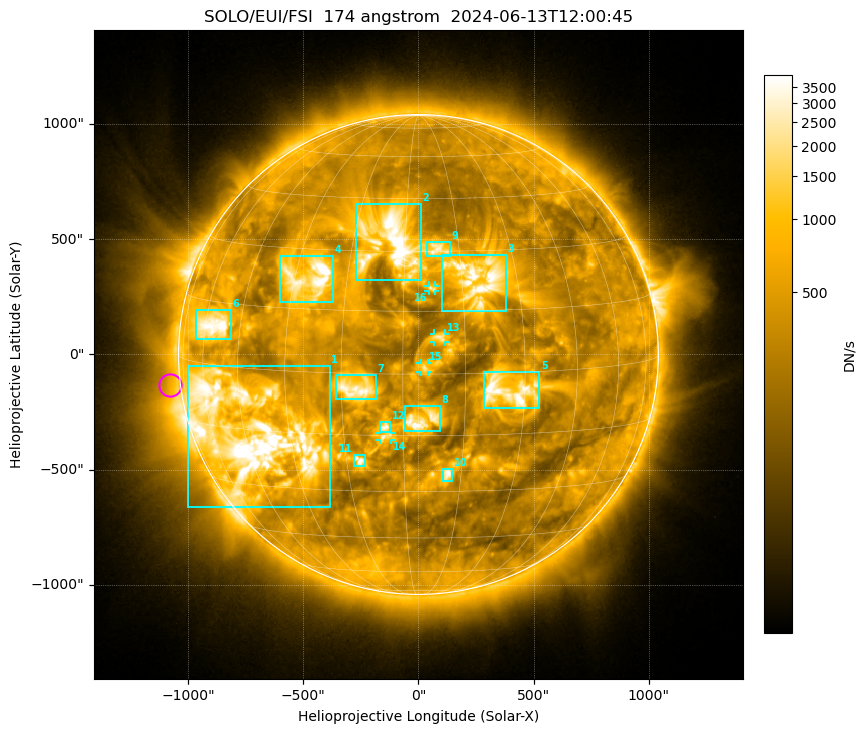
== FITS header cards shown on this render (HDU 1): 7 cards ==
TELESCOP= 'SOLO/EUI/FSI'       / telescope/Sensor name
WAVELNTH=                  174 / [Angstrom] characteristic wavelength observatio
WAVEUNIT= 'Angstrom'           / Wavelength unit
DATE-OBS= '2024-06-13T12:00:45.166' / [UTC] deprecated, same as DATE-BEG.
CTYPE1  = 'HPLN-TAN'           / helioprojective longitude (Solar X)
CTYPE2  = 'HPLT-TAN'           / helioprojective latitude (Solar Y)
BUNIT   = 'DN/s    '           / units of physical value, after BSCALE, BZERO

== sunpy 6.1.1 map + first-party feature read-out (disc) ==
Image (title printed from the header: SOLO/EUI/FSI  174 angstrom  2024-06-13T12:00:45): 634 x 634 px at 4.44 arcsec/px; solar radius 1041 arcsec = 235 px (full disc in frame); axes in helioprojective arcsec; data unit DN/s (BUNIT, on the colour bar)
Field: cropped to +-1.35 R_sun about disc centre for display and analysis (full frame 3806 x 3828 px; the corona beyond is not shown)
Orientation: file roll -16.99 deg (from PC/CROTA): ROTATED to solar-north-up (sunpy Map.rotate, bilinear) for analysis and display; everything below refers to the rotated frame
Observer: Stonyhurst longitude +168.7 deg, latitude +4.7 deg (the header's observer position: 169 deg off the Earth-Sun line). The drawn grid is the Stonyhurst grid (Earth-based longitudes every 15 deg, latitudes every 15 deg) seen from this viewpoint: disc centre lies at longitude +168.7 deg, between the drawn +165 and +180 deg meridians, so no drawn meridian runs through disc centre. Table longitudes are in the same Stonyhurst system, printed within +-180 deg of +168.7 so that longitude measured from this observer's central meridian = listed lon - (+168.7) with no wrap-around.
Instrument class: DISC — disc imager (sunpy class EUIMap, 174 A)
Bright regions (active regions / flare kernels): reference = the median radial profile (limb darkening/brightening removed); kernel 5 px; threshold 5 sigma = 973 DN/s over a disc level ~406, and >= 1.15x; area >= 9 px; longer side >= 6 px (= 27 arcsec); searched inside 0.97 R_sun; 16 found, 16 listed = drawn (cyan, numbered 1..; 4 of them under ~38 arcsec drawn as corner ticks so the feature stays visible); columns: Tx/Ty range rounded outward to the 10 arcsec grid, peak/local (2 s.f.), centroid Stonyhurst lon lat
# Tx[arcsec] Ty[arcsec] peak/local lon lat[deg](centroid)
1 -1000..-380 -660..-50 20 +122 -16
2 -270..10 320..660 15 +161 +33
3 100..380 190..430 8.7 +185 +23
4 -600..-370 230..430 13 +139 +23
5 280..530 -240..-70 7.8 +191 -4
6 -970..-810 70..200 14 +109 +9
7 -360..-180 -200..-80 7.8 +154 -4
8 -60..100 -330..-220 7.6 +170 -11
9 30..140 420..490 5.6 +174 +31
10 100..150 -550..-490 6.4 +176 -25
11 -280..-230 -490..-440 6.4 +154 -22
12 -170..-120 -340..-290 5.2 +161 -13
13 60..120 50..90 5.8 +174 +9
14 -170..-120 -370..-340 4.6 +160 -15
15 10..40 -80..-40 5.6 +170 +2
16 40..70 270..300 4.4 +172 +21
Off-limb structures (1.02-1.3 R_sun): pedestal 1.25 DN/s subtracted; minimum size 50 px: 5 found; the strongest spans PA ~50..160 deg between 1.02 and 1.3 R_sun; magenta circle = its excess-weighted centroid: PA ~95 deg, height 1.04 R_sun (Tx ~-1080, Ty ~-130 arcsec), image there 1.5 x the reference